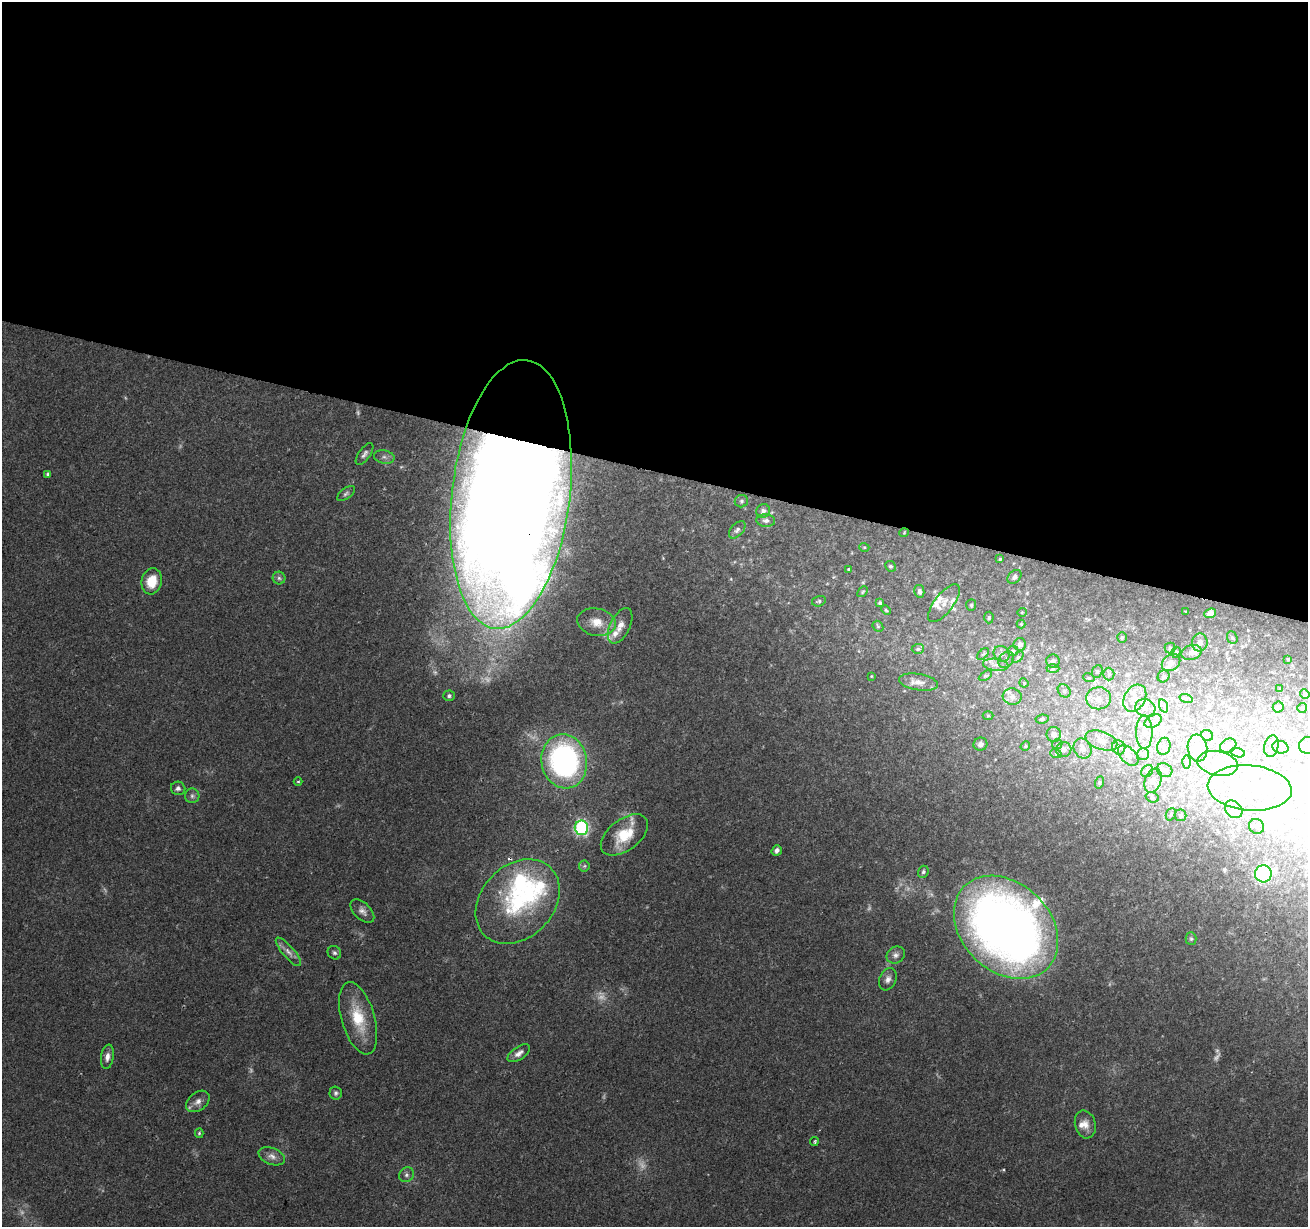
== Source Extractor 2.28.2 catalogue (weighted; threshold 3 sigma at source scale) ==
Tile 3 of 4 x 4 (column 3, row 1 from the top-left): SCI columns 2611-3916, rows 3897-5121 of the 5229 x 5404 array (HDU 1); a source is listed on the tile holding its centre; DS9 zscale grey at full resolution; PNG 1310 x 1229 px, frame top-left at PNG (2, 2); each listed source drawn as its Kron ellipse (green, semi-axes under 4 px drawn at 4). Shown black and unused: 38% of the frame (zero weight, under 2 of 3 exposures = <1% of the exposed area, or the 3 px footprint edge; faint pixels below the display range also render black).
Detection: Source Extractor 2.28.2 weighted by HDU 2 'WHT'; one run over the whole footprint, this tile lists its part. Background 0.0903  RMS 0.0059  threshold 0.0267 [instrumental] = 3 sigma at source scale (4.5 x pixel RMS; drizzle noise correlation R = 1.50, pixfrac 1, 0.0396/0.0396 arcsec/px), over >= 5 px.
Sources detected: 183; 6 too faint to see at this stretch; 25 inside a brighter object's white glare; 1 cosmic-ray / hot-pixel residue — neither listed nor drawn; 18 inside a brighter listed object's ellipse — not listed separately; the other 133 listed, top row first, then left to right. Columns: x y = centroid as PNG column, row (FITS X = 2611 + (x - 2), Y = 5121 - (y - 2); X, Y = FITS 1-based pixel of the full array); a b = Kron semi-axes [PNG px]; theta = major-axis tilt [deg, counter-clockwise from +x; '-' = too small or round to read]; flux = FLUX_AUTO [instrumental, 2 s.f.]
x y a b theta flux
365 454 13 5 55 2.1
384 457 10 6 -11 2.7
48 474 4 3 - 1.4
346 494 10 5 37 1.6
511 494 135 59 83 2000
741 501 7 6 - 1.2
763 511 7 6 - 2.2
766 520 9 6 -5 2.2
737 530 10 6 47 1.9
904 533 5 3 - 0.45
864 547 5 3 - 0.61
1000 559 3 3 - 0.58
890 566 6 5 - 1.1
848 569 3 3 - 0.54
1014 577 8 5 44 2
279 578 6 6 - 1.5
152 581 13 10 75 12
919 591 6 5 - 1.9
863 592 6 4 46 0.74
819 601 7 5 15 1.1
880 603 4 4 - 1.1
944 603 23 9 53 6.3
971 605 6 5 - 0.98
886 610 5 3 - 0.6
1186 611 2 2 - 0.51
1022 612 5 3 - 0.44
1210 613 6 4 21 2.9
989 617 6 4 88 1.1
596 622 19 13 -11 9.3
1021 624 4 4 - 0.72
620 626 19 10 64 6.2
878 626 6 5 - 0.8
1122 638 5 4 - 0.77
1232 638 6 5 - 1.1
1200 642 9 8 - 3.4
1020 644 6 6 - 3.4
1170 648 5 5 - 0.79
918 649 6 5 - 1.1
1013 651 5 5 - 1.2
1176 652 6 4 74 0.96
1192 653 10 7 15 4
983 654 7 4 44 1.1
1002 654 8 7 - 2.6
1018 657 6 4 45 0.84
1288 659 3 3 - 0.5
1006 660 9 7 51 2.7
1053 661 6 6 - 2.2
1171 663 10 7 35 3.3
996 665 13 6 -6 3.3
1053 669 6 4 1 1.2
1097 671 6 5 - 1.1
1109 674 6 6 - 1.3
871 676 4 2 - 0.4
985 676 7 4 30 0.99
1164 676 6 5 - 1.3
1089 678 6 3 -17 0.68
918 682 20 8 -9 5.2
1024 683 5 3 - 0.57
1280 689 3 3 - 0.6
1064 691 7 5 -47 1.5
1305 694 5 4 - 0.84
449 696 5 5 - 1.3
1012 697 9 8 - 3.3
1099 698 12 11 - 6.4
1135 698 14 10 61 7
1186 698 7 4 -18 1.1
1164 706 7 4 -71 1.2
1278 707 6 5 - 2.2
1145 708 10 8 -16 3.8
1302 708 5 5 - 0.85
988 715 5 3 - 0.55
1042 719 7 4 7 1.4
1153 721 9 5 26 2.5
1144 732 16 8 -90 6.1
1054 734 7 7 - 3.7
1207 735 6 5 - 1.4
1101 740 17 9 -19 6.6
980 744 7 6 - 2.1
1057 744 5 4 - 0.83
1307 745 8 8 - 2.6
1025 746 5 4 - 0.74
1164 746 9 6 77 2.2
1228 746 8 6 28 2
1271 746 11 7 78 3.1
1119 747 7 6 - 1.9
1280 747 8 6 -14 2.1
1197 748 13 9 -82 6.3
1064 749 8 7 - 3.5
1082 749 10 8 -60 4.9
1238 753 7 4 -18 1.5
1056 754 6 4 -18 0.87
1143 754 6 6 - 1.4
1128 755 12 7 -46 3.6
564 761 27 23 -79 130
1186 762 6 4 90 1
1218 763 20 12 -11 12
1165 770 8 6 -28 2.3
1147 771 6 5 - 1.2
298 781 4 3 - 0.6
1153 781 12 8 70 3.4
1100 782 6 4 71 0.71
178 788 7 6 - 1.8
1250 788 42 22 -5 53
192 796 7 7 - 1.7
1152 797 7 5 -18 1.1
1234 809 10 7 -45 4.2
1171 814 6 5 - 1.2
1181 815 6 6 - 1.5
1257 826 8 7 - 2
581 828 7 6 - 110
624 835 27 15 37 18
777 850 5 4 - 2
584 866 6 5 - 1
923 872 6 5 - 1.1
1263 874 8 8 - 48
518 902 47 36 45 63
362 911 14 8 -44 3.2
1006 927 58 44 -44 450
1191 939 6 5 - 1.1
288 952 18 6 -49 3.7
334 953 7 6 - 1.4
896 955 10 8 33 2.6
888 979 11 8 67 3
358 1018 37 16 -74 21
519 1053 13 6 34 3
107 1057 12 6 80 3.3
336 1093 6 6 - 1.4
198 1101 13 9 39 3.8
1085 1124 14 10 -76 5
199 1133 5 4 - 0.85
814 1141 4 3 - 0.73
272 1156 14 8 -22 3.5
406 1175 8 7 - 1.8
Overlapping masked pixels (flux is a lower limit): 1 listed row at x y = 511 494
Isophote crosses this tile's border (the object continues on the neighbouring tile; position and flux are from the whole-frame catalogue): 1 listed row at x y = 1307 745
Unlisted compact peaks at least as high as the median listed source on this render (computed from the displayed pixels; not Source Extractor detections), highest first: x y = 1003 1170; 863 582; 731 579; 833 577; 125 397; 1109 984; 1027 593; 621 702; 858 651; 734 562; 604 1095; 827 583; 104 889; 1021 725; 180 445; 338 806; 647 907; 1086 618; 1264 979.